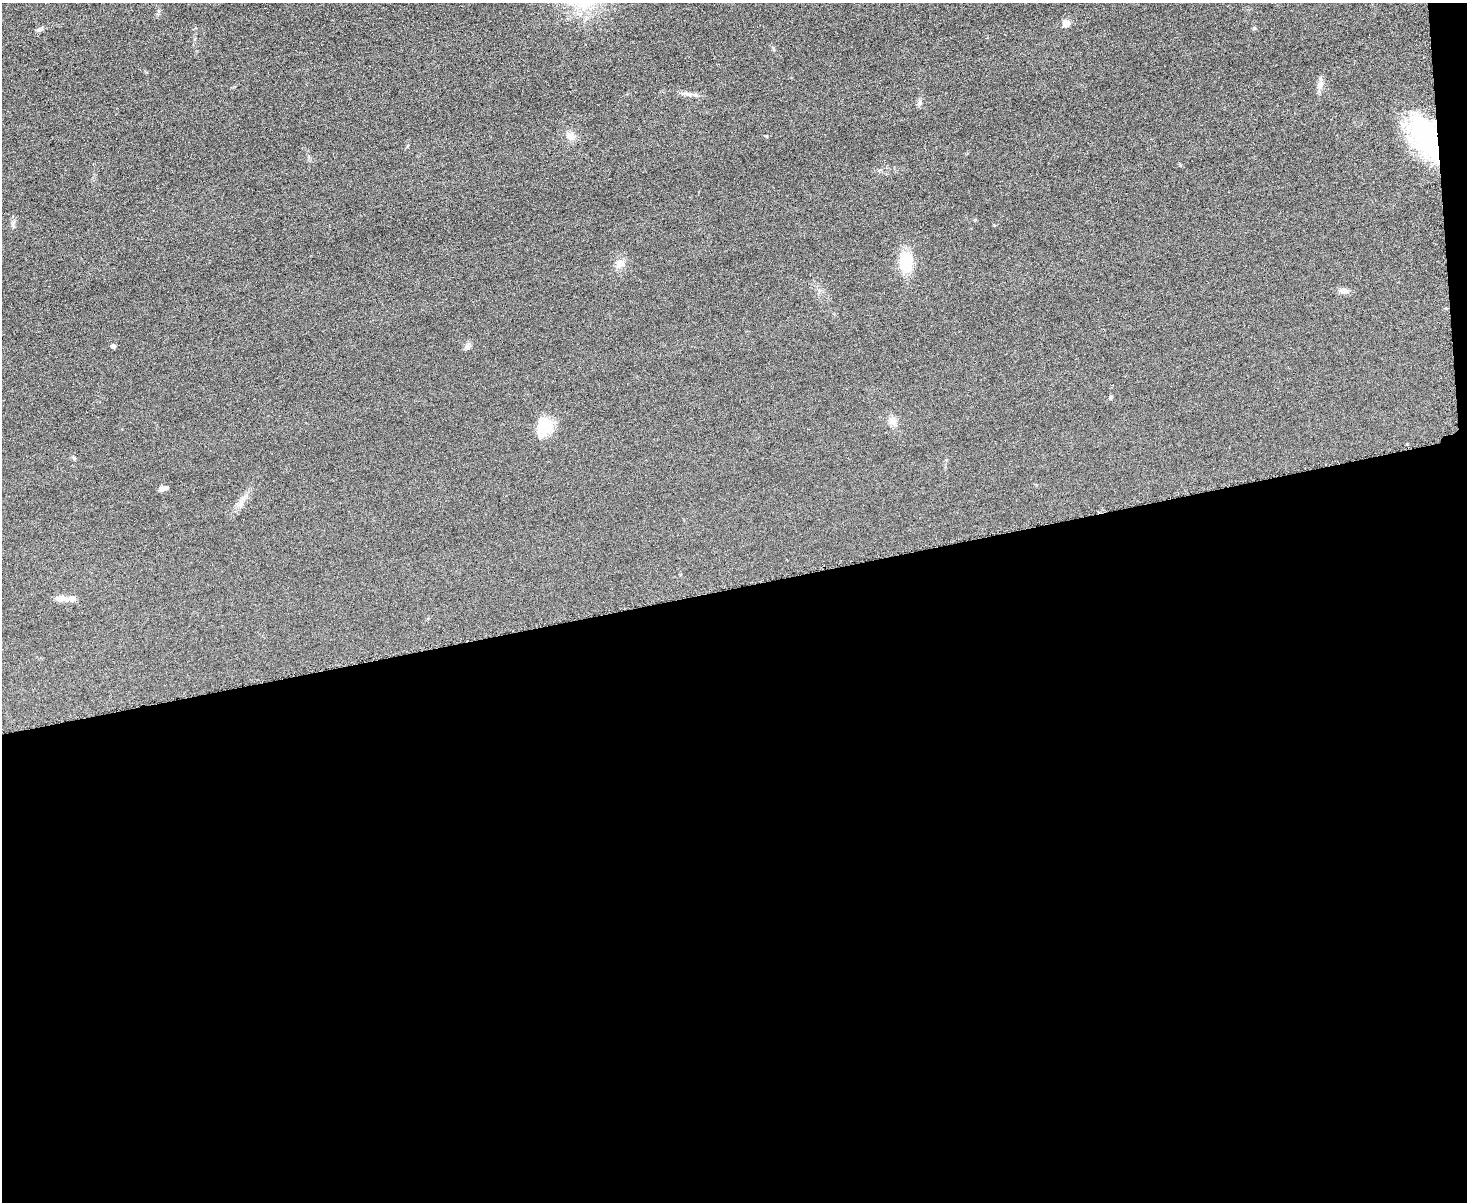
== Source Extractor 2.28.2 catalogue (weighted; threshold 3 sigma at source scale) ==
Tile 12 of 3 x 4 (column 3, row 4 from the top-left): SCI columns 3078-4542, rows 17-1216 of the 4798 x 4820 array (HDU 1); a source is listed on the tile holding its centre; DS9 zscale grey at full resolution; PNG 1469 x 1204 px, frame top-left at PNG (2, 3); no overlay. Shown black and unused: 52% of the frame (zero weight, under 3 of 6 exposures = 2% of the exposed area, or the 3 px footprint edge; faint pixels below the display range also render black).
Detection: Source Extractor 2.28.2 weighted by HDU 2 'WHT'; one run over the whole footprint, this tile lists its part. Background 0.0583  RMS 0.0089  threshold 0.0364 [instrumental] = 3 sigma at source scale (4.09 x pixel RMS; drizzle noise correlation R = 1.36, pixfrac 0.8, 0.05/0.05 arcsec/px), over >= 5 px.
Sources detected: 24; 1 inside a brighter listed object's ellipse — not listed separately; the other 23 listed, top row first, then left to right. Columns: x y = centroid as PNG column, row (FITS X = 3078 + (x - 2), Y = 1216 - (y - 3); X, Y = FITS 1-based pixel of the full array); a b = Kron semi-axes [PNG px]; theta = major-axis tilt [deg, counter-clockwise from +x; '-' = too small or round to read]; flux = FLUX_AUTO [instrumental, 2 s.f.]
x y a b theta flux
1066 23 10 9 - 4.9
1254 28 5 5 - 1
39 30 6 6 - 1.8
1320 85 14 8 69 4.9
687 94 18 5 -11 4.2
919 102 9 4 81 1.9
571 136 12 10 -60 5.8
766 136 4 3 - 0.83
1426 138 51 27 -62 110
975 219 4 4 - 0.94
13 225 10 4 90 2
906 262 19 12 -84 31
620 264 13 11 31 6.2
1343 291 13 7 -11 3.8
113 346 4 4 - 2.4
468 347 9 6 -88 2.3
1111 397 5 4 - 2
892 421 13 9 -14 5
545 426 26 18 -77 19
74 458 5 5 - 1.1
163 488 8 5 12 3.7
240 505 7 6 - 2.7
61 598 19 7 -1 6
Overlapping masked pixels (flux is a lower limit): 1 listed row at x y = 1426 138
Unlisted compact peaks at least as high as the median listed source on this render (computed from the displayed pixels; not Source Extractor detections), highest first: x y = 994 225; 773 48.